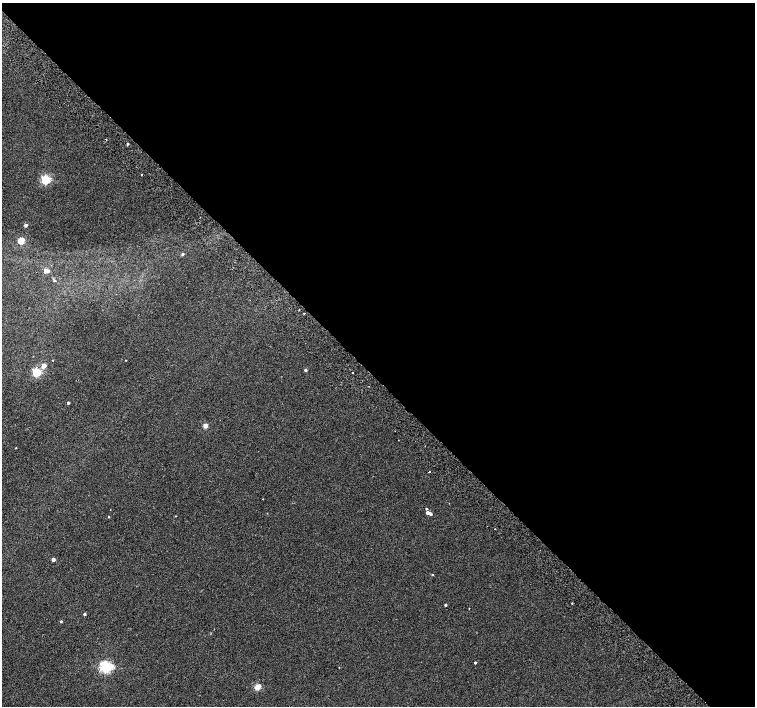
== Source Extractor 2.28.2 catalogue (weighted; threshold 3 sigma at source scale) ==
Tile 8 of 4 x 4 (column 4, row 2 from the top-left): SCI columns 4567-6072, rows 3080-4486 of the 6118 x 6093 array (HDU 1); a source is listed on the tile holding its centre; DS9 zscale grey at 2 x 2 block average (1 PNG px = mean of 2 x 2 image px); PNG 757 x 708 px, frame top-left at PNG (2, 3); no overlay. Shown black and unused: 54% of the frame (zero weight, under 2 of 3 exposures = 3% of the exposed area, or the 3 px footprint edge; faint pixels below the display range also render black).
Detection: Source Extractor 2.28.2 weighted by HDU 2 'WHT'; one run over the whole footprint, this tile lists its part. Background 0.00716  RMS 0.0058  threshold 0.0259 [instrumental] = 3 sigma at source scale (4.5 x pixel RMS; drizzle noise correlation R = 1.50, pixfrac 1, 0.0396/0.0396 arcsec/px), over >= 5 px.
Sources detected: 35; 2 cosmic-ray / hot-pixel residue — not listed; the other 33 listed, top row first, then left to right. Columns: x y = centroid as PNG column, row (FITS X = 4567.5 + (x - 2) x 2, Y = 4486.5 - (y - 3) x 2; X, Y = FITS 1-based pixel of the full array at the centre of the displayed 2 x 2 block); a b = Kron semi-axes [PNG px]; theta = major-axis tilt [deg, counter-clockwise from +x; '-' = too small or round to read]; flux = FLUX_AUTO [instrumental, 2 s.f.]
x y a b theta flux
128 144 2 2 - 1.8
46 180 4 3 - 100
26 225 2 2 - 4.6
21 241 3 3 - 43
182 254 3 3 - 2.6
46 271 3 3 - 13
54 281 3 3 - 1.5
299 310 2 2 - 0.94
304 313 2 2 - 4
53 360 2 2 - 0.5
44 365 3 3 - 13
305 370 3 2 - 2.5
36 372 3 3 - 88
352 372 2 2 - 1.5
68 403 2 2 - 2.8
205 426 3 3 - 16
16 448 2 2 - 1
429 472 2 2 - 1.5
426 509 3 2 - 1.3
427 513 3 3 - 4.4
431 514 3 2 - 3.2
109 517 2 2 - 1.2
495 529 2 2 - 2.4
53 560 2 2 - 6.5
432 574 3 2 - 0.92
572 603 2 2 - 0.9
445 605 2 2 - 1.6
84 614 2 2 - 2.6
61 621 3 2 - 1.6
475 663 2 2 - 1.7
105 667 4 4 - 240
339 667 2 2 - 0.46
257 687 3 3 - 37